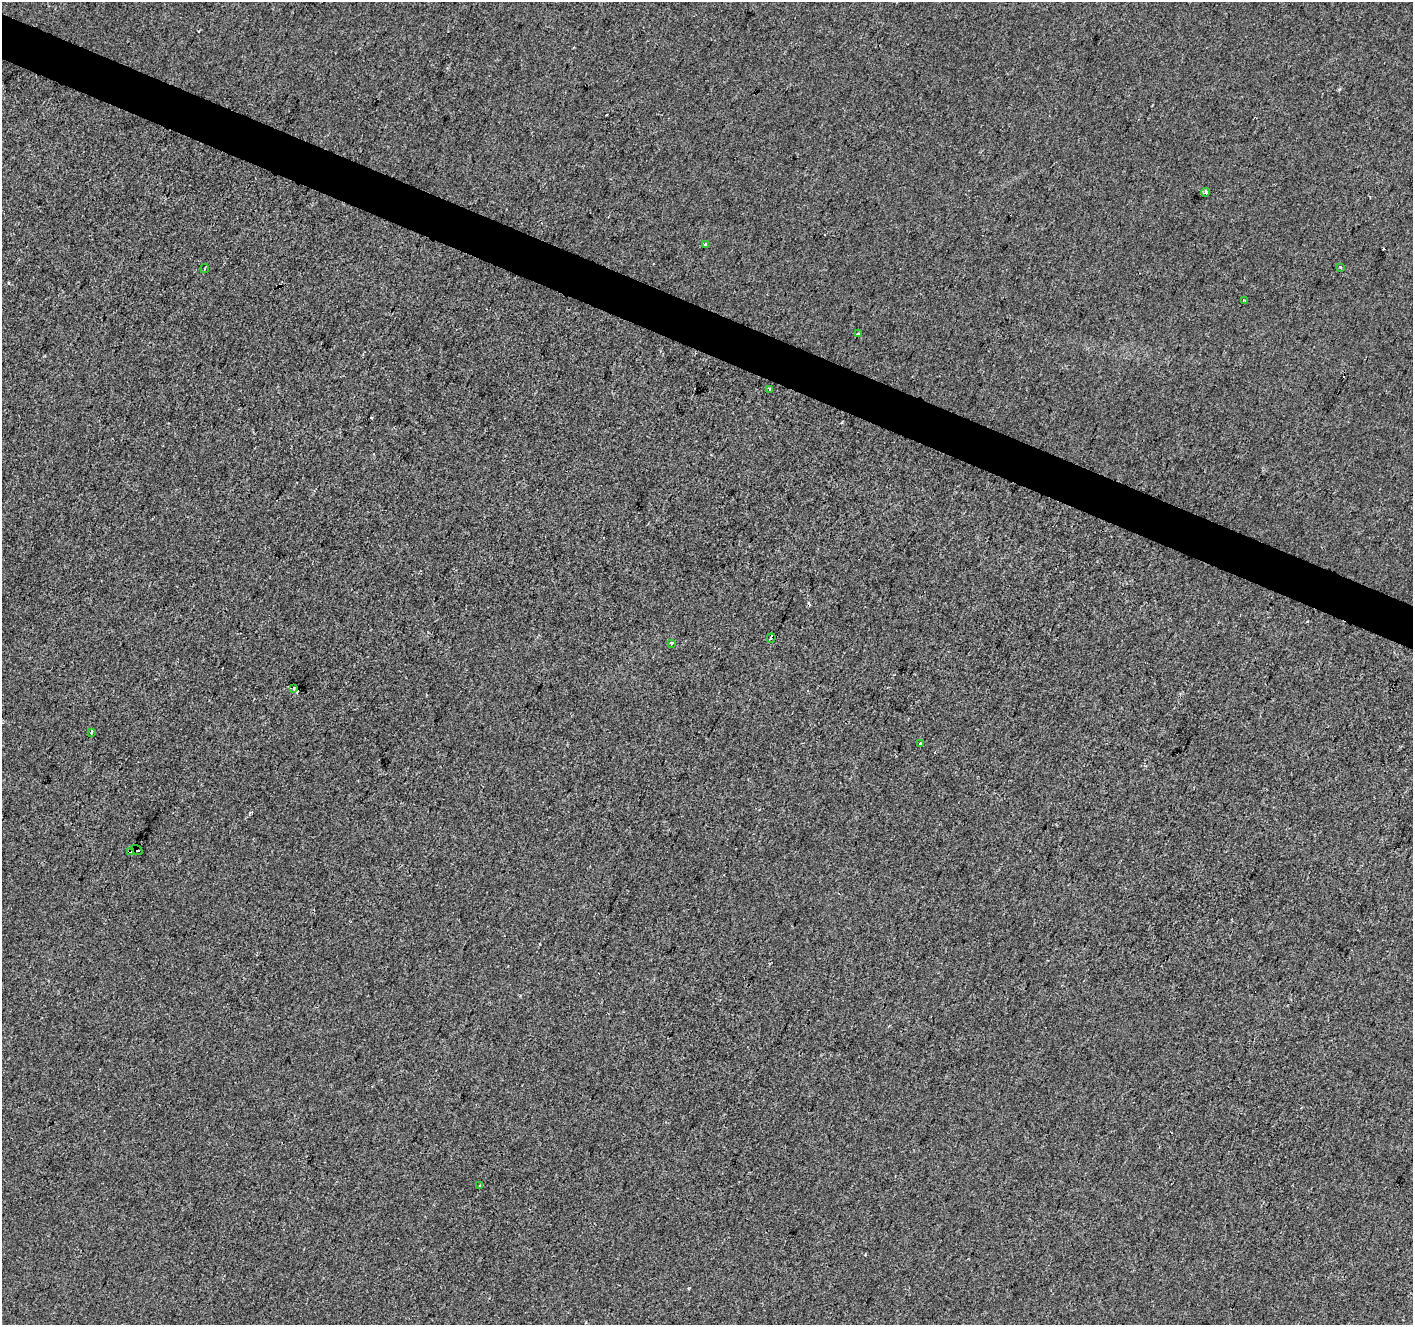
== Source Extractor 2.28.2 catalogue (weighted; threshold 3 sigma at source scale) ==
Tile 11 of 4 x 4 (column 3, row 3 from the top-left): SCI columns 2828-4238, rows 1594-2916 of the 5648 x 5767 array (HDU 1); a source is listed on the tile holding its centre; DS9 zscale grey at full resolution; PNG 1415 x 1327 px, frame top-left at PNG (2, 2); each listed source drawn as its Kron ellipse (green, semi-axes under 4 px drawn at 4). Shown black and unused: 3% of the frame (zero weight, under 2 of 3 exposures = <1% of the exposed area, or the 3 px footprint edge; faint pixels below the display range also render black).
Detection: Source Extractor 2.28.2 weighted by HDU 2 'WHT'; one run over the whole footprint, this tile lists its part. Background 6.98e-04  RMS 0.0057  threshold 0.0258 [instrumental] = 3 sigma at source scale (4.5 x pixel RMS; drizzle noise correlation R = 1.50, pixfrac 1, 0.0396/0.0396 arcsec/px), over >= 5 px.
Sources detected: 20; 5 cosmic-ray / hot-pixel residue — neither listed nor drawn; the other 15 listed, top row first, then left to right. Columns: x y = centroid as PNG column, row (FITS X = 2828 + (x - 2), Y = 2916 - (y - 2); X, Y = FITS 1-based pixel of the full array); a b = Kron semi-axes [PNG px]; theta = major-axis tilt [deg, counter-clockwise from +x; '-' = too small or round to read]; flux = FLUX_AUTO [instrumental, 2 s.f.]
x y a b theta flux
1206 192 4 3 - 4.2
705 244 3 3 - 6.4
1340 267 3 3 - 1.3
204 269 5 2 - 0.6
1244 300 3 2 - 0.8
858 334 4 3 - 2.9
769 390 3 3 - 2.4
771 638 5 3 - 6.8
672 643 3 3 - 1.3
294 688 3 2 - 1.7
91 732 4 3 - 0.81
920 743 4 3 - 0.69
137 850 6 3 -34 17
130 852 4 3 - 81
480 1186 3 3 - 0.76
Overlapping masked pixels (flux is a lower limit): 3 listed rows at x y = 771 638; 137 850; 130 852